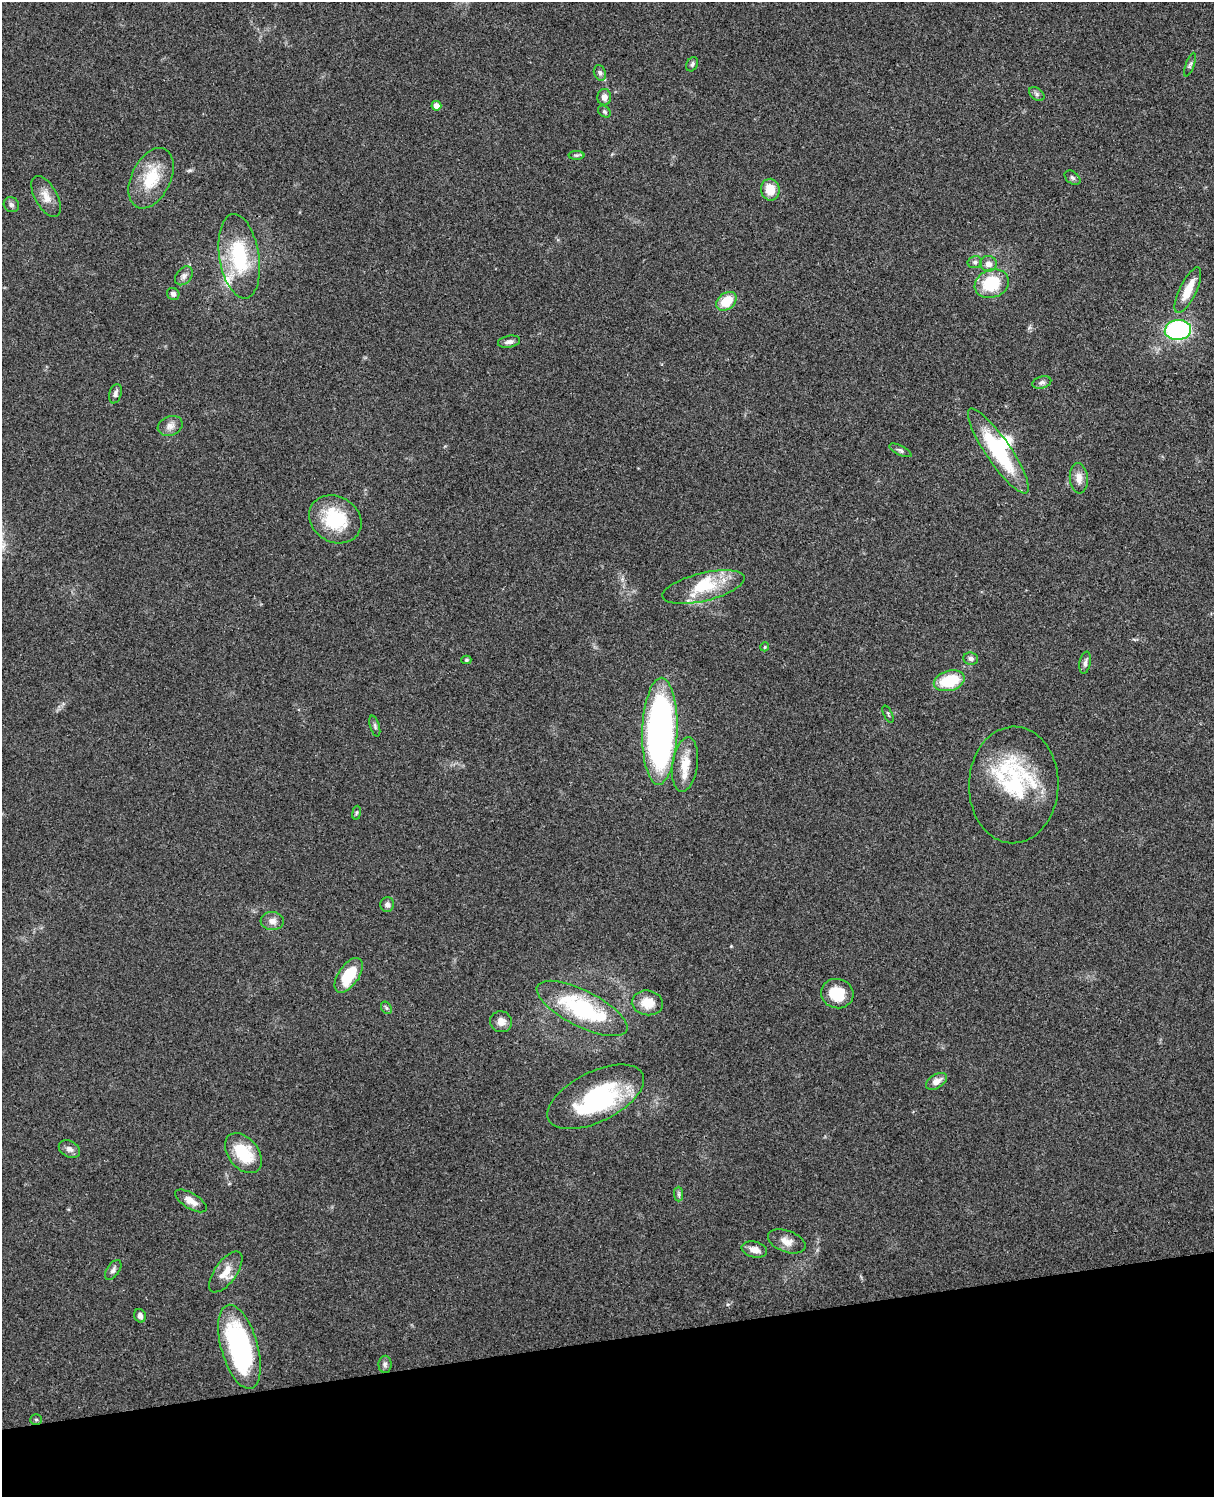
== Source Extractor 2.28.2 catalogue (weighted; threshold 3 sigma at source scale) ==
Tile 10 of 4 x 3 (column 2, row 3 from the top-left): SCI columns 1331-2542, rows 165-1659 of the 5088 x 4928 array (HDU 1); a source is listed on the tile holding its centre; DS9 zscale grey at full resolution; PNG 1216 x 1499 px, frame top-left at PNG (2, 2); each listed source drawn as its Kron ellipse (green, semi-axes under 4 px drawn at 4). Shown black and unused: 10% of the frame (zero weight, under 3 of 4 exposures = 6% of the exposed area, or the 3 px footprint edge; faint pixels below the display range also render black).
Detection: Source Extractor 2.28.2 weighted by HDU 2 'WHT'; one run over the whole footprint, this tile lists its part. Background 0.0884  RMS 0.0061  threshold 0.0275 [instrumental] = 3 sigma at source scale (4.5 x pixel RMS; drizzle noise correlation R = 1.50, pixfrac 1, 0.05/0.05 arcsec/px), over >= 5 px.
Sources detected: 73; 2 inside a brighter object's white glare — neither listed nor drawn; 7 inside a brighter listed object's ellipse — not listed separately; the other 64 listed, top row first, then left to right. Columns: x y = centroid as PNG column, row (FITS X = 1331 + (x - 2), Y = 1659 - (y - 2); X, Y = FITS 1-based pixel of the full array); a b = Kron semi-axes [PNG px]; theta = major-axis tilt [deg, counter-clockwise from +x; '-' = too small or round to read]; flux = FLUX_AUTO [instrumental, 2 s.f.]
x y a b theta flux
692 64 7 5 61 1.4
1190 65 12 4 70 1.4
600 73 8 5 -70 1.6
1037 94 8 5 -37 1.6
604 97 8 7 - 3.5
436 106 5 5 - 4.3
604 112 7 5 -36 1
576 155 8 4 -1 1.1
151 178 32 19 64 23
1072 178 9 6 -39 1.4
770 190 11 9 -81 10
46 196 23 11 -61 7
11 205 8 7 - 1.8
239 256 43 20 -81 42
975 262 7 6 - 1.6
988 264 8 8 - 4
184 276 10 7 51 2.7
992 284 17 14 21 26
1188 290 25 8 64 12
173 294 6 6 - 1.9
726 301 11 8 37 13
1178 330 13 10 5 88
509 342 11 6 10 2.5
1042 382 10 6 16 1.8
115 394 10 6 75 2.1
170 426 13 9 21 3.8
900 450 12 4 -26 1.6
998 451 50 12 -56 47
1079 478 15 9 -85 5.2
335 519 27 22 -30 31
703 587 42 14 14 23
765 647 4 4 - 0.81
971 658 7 6 - 1.9
466 660 5 4 - 1.1
1085 663 11 5 79 2.2
949 681 16 10 16 23
888 714 9 2 -65 0.75
375 726 11 4 -74 1.4
660 731 53 17 88 270
685 764 27 12 82 12
1014 785 58 44 88 60
357 813 7 3 81 0.85
387 905 7 7 - 2
272 921 11 9 -2 3.9
349 975 20 10 56 19
837 994 16 14 -14 17
647 1003 16 12 -7 10
386 1008 7 5 -60 0.97
582 1008 50 18 -27 63
501 1022 11 10 - 4.4
936 1081 11 7 31 4.4
596 1097 52 25 26 67
69 1149 11 8 -28 3
243 1153 23 15 -51 24
679 1194 7 4 -90 1.2
191 1201 18 7 -32 5.4
787 1241 19 10 -20 5.6
754 1250 13 7 -15 4.9
113 1270 11 6 55 2.2
226 1272 24 11 54 9
140 1316 7 5 -71 2.1
239 1347 43 18 -74 110
385 1364 8 6 89 1.6
36 1420 6 5 - 1.1